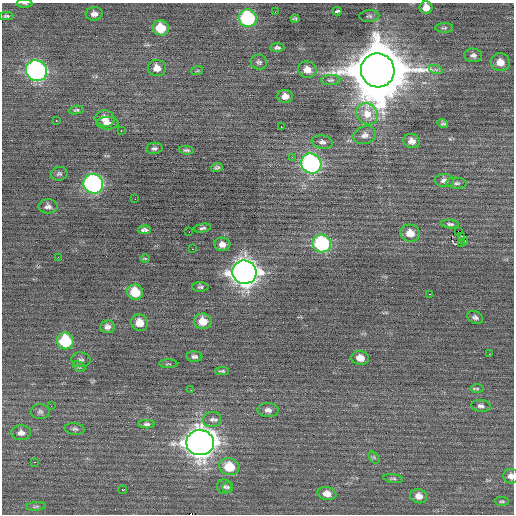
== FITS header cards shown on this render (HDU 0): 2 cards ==
NAXIS1  =                  512 / Axis length
NAXIS2  =                  512 / Axis length

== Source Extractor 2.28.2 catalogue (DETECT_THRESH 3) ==
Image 512 x 512 px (HDU 0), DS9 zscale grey, 1 PNG px = 1 image px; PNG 516 x 516 px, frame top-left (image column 1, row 512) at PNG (2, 3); each listed source drawn as its Kron ellipse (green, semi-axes under 4 px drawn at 4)
Background 0.0377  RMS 0.84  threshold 2.51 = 3 sigma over >= 5 px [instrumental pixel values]
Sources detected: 101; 3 with non-positive FLUX_AUTO (blend fragments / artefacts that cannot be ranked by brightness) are neither listed nor drawn; the other 98 listed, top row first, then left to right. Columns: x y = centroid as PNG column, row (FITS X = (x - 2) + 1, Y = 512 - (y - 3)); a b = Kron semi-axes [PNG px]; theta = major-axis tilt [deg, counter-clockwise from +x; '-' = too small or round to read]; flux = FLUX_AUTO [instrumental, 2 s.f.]
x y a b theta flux
25 3 8 3 -2 85
426 8 6 6 - 530
337 11 4 2 - 83
275 12 2 2 - 160
94 14 8 6 6 280
6 16 7 4 0 110
369 16 10 6 2 140
248 18 9 8 - 6000
295 19 4 3 - 75
161 28 8 7 - 1300
444 28 9 5 0 95
277 48 7 4 2 140
473 55 9 6 -4 190
259 62 8 7 - 150
500 62 9 9 - 560
157 68 9 8 - 510
307 70 9 8 - 520
378 70 17 17 - 480000
436 70 7 4 -19 110
36 71 11 10 - 15000
197 71 6 3 18 67
331 80 9 5 1 140
285 96 8 6 -1 430
76 110 7 4 8 92
367 114 11 10 - 970
105 118 9 8 - 520
56 121 3 2 - 140
107 123 11 6 0 320
443 124 5 4 - 120
281 127 2 2 - 58
121 131 2 2 - 450
365 135 11 8 19 320
412 141 8 7 - 350
322 142 10 6 -7 210
154 148 8 5 9 140
186 150 7 4 -4 100
292 157 4 4 - 80
311 164 10 9 - 12000
217 167 6 4 19 110
59 174 8 6 10 140
444 181 9 6 -7 260
457 183 10 5 -4 150
93 184 10 9 - 13000
135 199 2 2 - 30
48 206 9 7 -1 220
450 224 9 4 -6 120
202 228 9 4 11 120
144 230 7 4 2 150
458 231 2 2 - 370
189 232 2 2 - 100
410 233 10 8 -13 630
461 236 3 2 - 61
464 241 4 3 - 91
322 243 9 9 - 6000
222 244 8 6 -3 330
461 244 3 2 - 1500
192 249 2 2 - 83
58 257 2 2 - 28
145 258 5 3 - 51
244 272 12 11 - 58000
200 287 8 5 0 110
135 292 8 7 - 1400
430 294 2 2 - 31
475 317 8 6 -24 160
203 321 9 8 - 840
139 322 8 8 - 700
107 327 7 6 - 250
65 341 8 8 - 2900
489 354 2 2 - 100
194 357 8 5 -4 150
360 358 9 7 -12 550
81 360 9 7 -9 180
168 364 9 3 -1 73
79 367 6 4 -29 88
222 371 7 3 -2 90
477 389 7 4 0 77
191 390 2 2 - 93
51 406 2 2 - 32
481 406 10 6 -5 190
268 410 10 7 -3 270
40 412 9 7 -1 160
212 419 9 7 10 230
147 424 8 4 0 140
75 429 10 6 -7 140
21 433 10 7 3 340
200 443 14 12 -1 68000
374 457 7 4 -56 91
34 462 2 2 - 310
229 467 10 8 -16 1500
511 476 7 7 - 300
393 479 10 4 -7 110
224 487 7 7 - 140
228 487 5 5 - 100
123 490 4 2 - 510
327 494 9 6 -10 450
419 496 8 7 - 430
502 501 7 4 -3 75
36 506 10 4 5 96
At the frame edge (FLAGS 8, measured only in part): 3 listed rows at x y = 25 3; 426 8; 511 476
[3 non-positive-flux detections neither listed nor drawn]